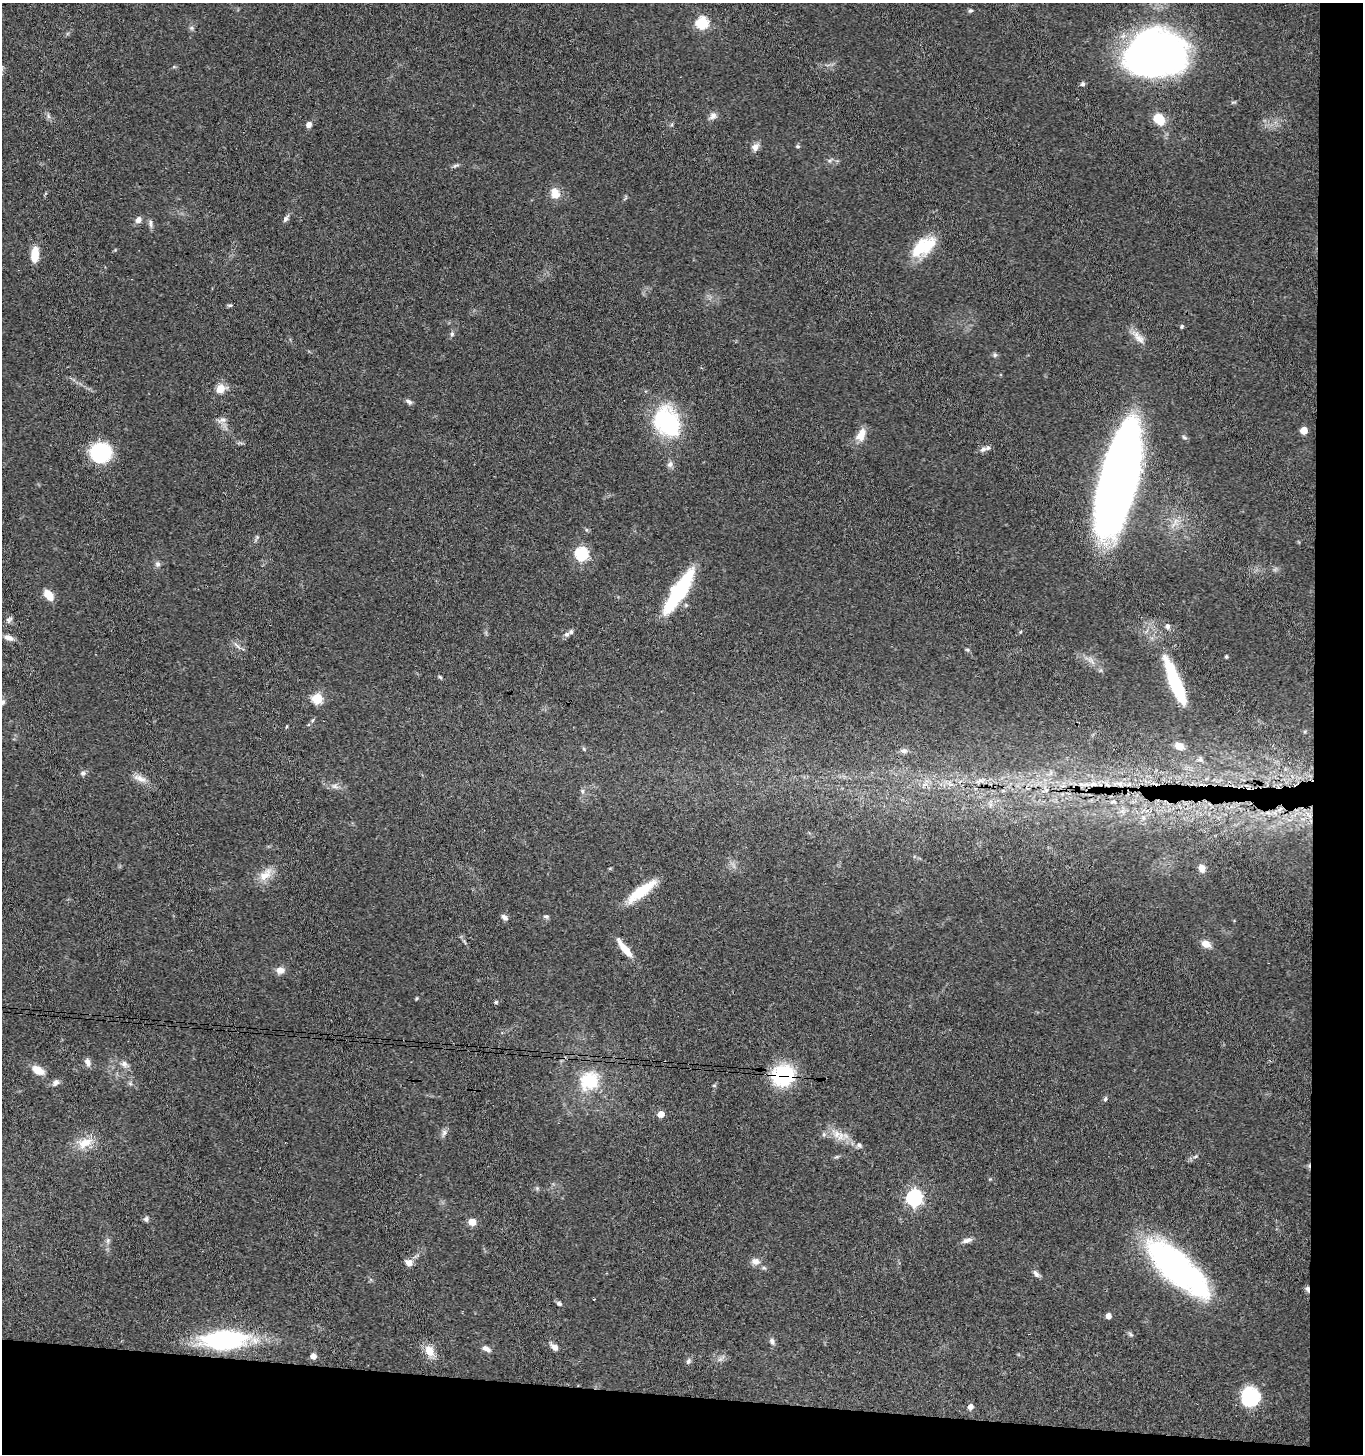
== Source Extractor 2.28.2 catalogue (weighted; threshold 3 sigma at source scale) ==
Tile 9 of 3 x 3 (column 3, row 3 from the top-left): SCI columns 2926-4286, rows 6-1457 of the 4443 x 4369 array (HDU 1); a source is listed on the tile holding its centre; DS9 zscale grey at full resolution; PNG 1365 x 1456 px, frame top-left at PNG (2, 3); no overlay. Shown black and unused: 8% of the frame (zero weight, under 3 of 4 exposures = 6% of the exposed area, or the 3 px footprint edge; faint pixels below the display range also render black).
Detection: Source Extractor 2.28.2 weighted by HDU 2 'WHT'; one run over the whole footprint, this tile lists its part. Background 0.0671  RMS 0.0053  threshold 0.024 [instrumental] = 3 sigma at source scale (4.5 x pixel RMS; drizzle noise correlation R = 1.50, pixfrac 1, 0.05/0.05 arcsec/px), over >= 5 px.
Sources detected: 128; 2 inside a brighter object's white glare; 1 cosmic-ray / hot-pixel residue — not listed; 4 inside a brighter listed object's ellipse — not listed separately; the other 121 listed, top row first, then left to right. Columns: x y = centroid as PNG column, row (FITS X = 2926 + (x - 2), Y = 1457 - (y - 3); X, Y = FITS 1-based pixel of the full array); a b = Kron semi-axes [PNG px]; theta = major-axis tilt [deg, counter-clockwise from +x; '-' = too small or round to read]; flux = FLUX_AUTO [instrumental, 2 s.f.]
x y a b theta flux
971 11 6 5 - 0.93
702 22 6 6 - 53
192 28 7 6 - 1.1
1155 53 56 42 5 260
1083 84 5 4 - 1.5
48 116 8 6 -70 1.4
713 116 10 8 44 2.6
1159 119 10 9 - 13
672 124 5 4 - 0.72
309 125 6 5 - 2.7
798 146 6 4 -1 0.87
755 147 12 8 66 2.9
830 160 7 4 19 1.1
456 165 10 4 23 1.2
555 193 14 11 -68 6.5
286 218 11 5 55 1.7
139 220 7 6 - 2.8
150 223 11 5 -89 1.7
917 249 27 21 66 16
35 255 16 8 85 8.9
230 305 7 4 5 0.8
1182 326 5 4 - 0.85
452 334 7 5 88 1.2
1139 339 19 10 -40 5
995 355 6 5 - 1
221 388 13 10 25 5.6
409 402 9 5 -28 1.5
222 420 14 6 6 2.2
667 421 31 24 -61 55
1304 430 5 5 - 9.9
861 435 17 10 64 6.7
1184 437 8 5 -31 1
983 449 11 7 23 2.3
101 453 17 16 - 45
670 464 9 7 62 2
1118 480 84 25 76 630
257 537 5 5 - 0.87
582 553 6 6 - 78
158 564 8 7 - 1.6
680 592 53 13 62 41
49 595 12 7 -54 7.3
9 620 10 6 39 1.6
1168 626 7 6 - 1.9
567 634 7 5 35 1.7
8 638 12 7 -20 3.1
237 645 17 3 -47 1.6
967 649 6 4 -1 0.72
1226 657 4 4 - 0.87
440 677 6 4 -44 0.74
1175 681 55 12 -68 44
317 698 5 5 - 36
2 702 9 6 40 1.8
287 726 5 3 - 0.49
1179 746 10 7 -22 5
584 749 6 4 -48 0.68
904 751 10 7 5 2.1
1200 759 9 6 50 1.7
83 773 8 6 10 1.3
140 778 19 8 -22 4.4
980 781 19 5 13 3.4
1118 783 21 6 1 6.6
925 784 10 5 1 2.3
951 784 7 4 18 1.4
1093 784 12 8 9 5
335 786 10 7 -11 2.4
1046 790 6 6 - 1.5
582 791 6 5 - 1.1
1113 802 10 5 14 1.8
991 805 7 5 89 1.5
1268 813 7 4 -18 1.4
1143 818 7 4 -90 1.3
1202 868 8 6 -76 3.5
265 875 22 11 43 7.6
641 891 36 10 37 19
546 916 7 5 0 1.1
504 917 9 5 -39 2
1206 944 11 8 -26 4.8
625 948 27 7 -52 8
280 970 10 8 9 3.7
417 998 5 3 - 0.55
496 1002 5 5 - 0.85
88 1062 11 7 -68 2.6
124 1064 10 8 -44 2.6
38 1070 16 9 -29 6.3
783 1075 17 15 26 52
589 1081 23 21 44 23
56 1082 10 7 42 2.2
130 1084 7 4 -2 0.97
714 1085 6 4 0 0.64
1105 1099 7 5 73 0.98
661 1114 5 5 - 6.4
444 1133 10 7 69 1.9
824 1134 6 5 - 1.1
840 1136 13 10 72 5
85 1143 25 13 23 9.7
859 1145 8 7 - 1.6
1196 1156 7 4 31 1
914 1198 7 7 - 150
146 1219 6 6 - 1.5
472 1222 5 5 - 12
967 1240 13 6 18 2.4
108 1241 8 6 70 1.4
755 1261 11 9 -10 3.5
409 1262 11 9 -19 3
764 1268 6 4 -18 0.89
1175 1268 78 27 -40 140
1036 1274 10 6 -49 1.9
1307 1289 8 5 -78 1.5
594 1299 3 2 - 0.48
559 1303 8 6 -20 1.2
1108 1316 5 4 - 3.4
1130 1334 8 4 -42 1
225 1339 47 19 2 82
772 1341 10 6 -76 1.8
554 1347 11 7 -40 2.7
486 1349 10 6 -27 2.7
429 1351 16 11 -61 6.6
313 1356 6 6 - 2.7
688 1361 9 5 61 1.3
1250 1397 16 15 - 34
970 1407 5 5 - 3.7
Overlapping masked pixels (flux is a lower limit): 5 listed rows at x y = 1175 681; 1093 784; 1268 813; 783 1075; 1307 1289
Isophote crosses this tile's border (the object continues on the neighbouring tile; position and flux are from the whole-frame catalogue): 1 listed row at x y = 2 702